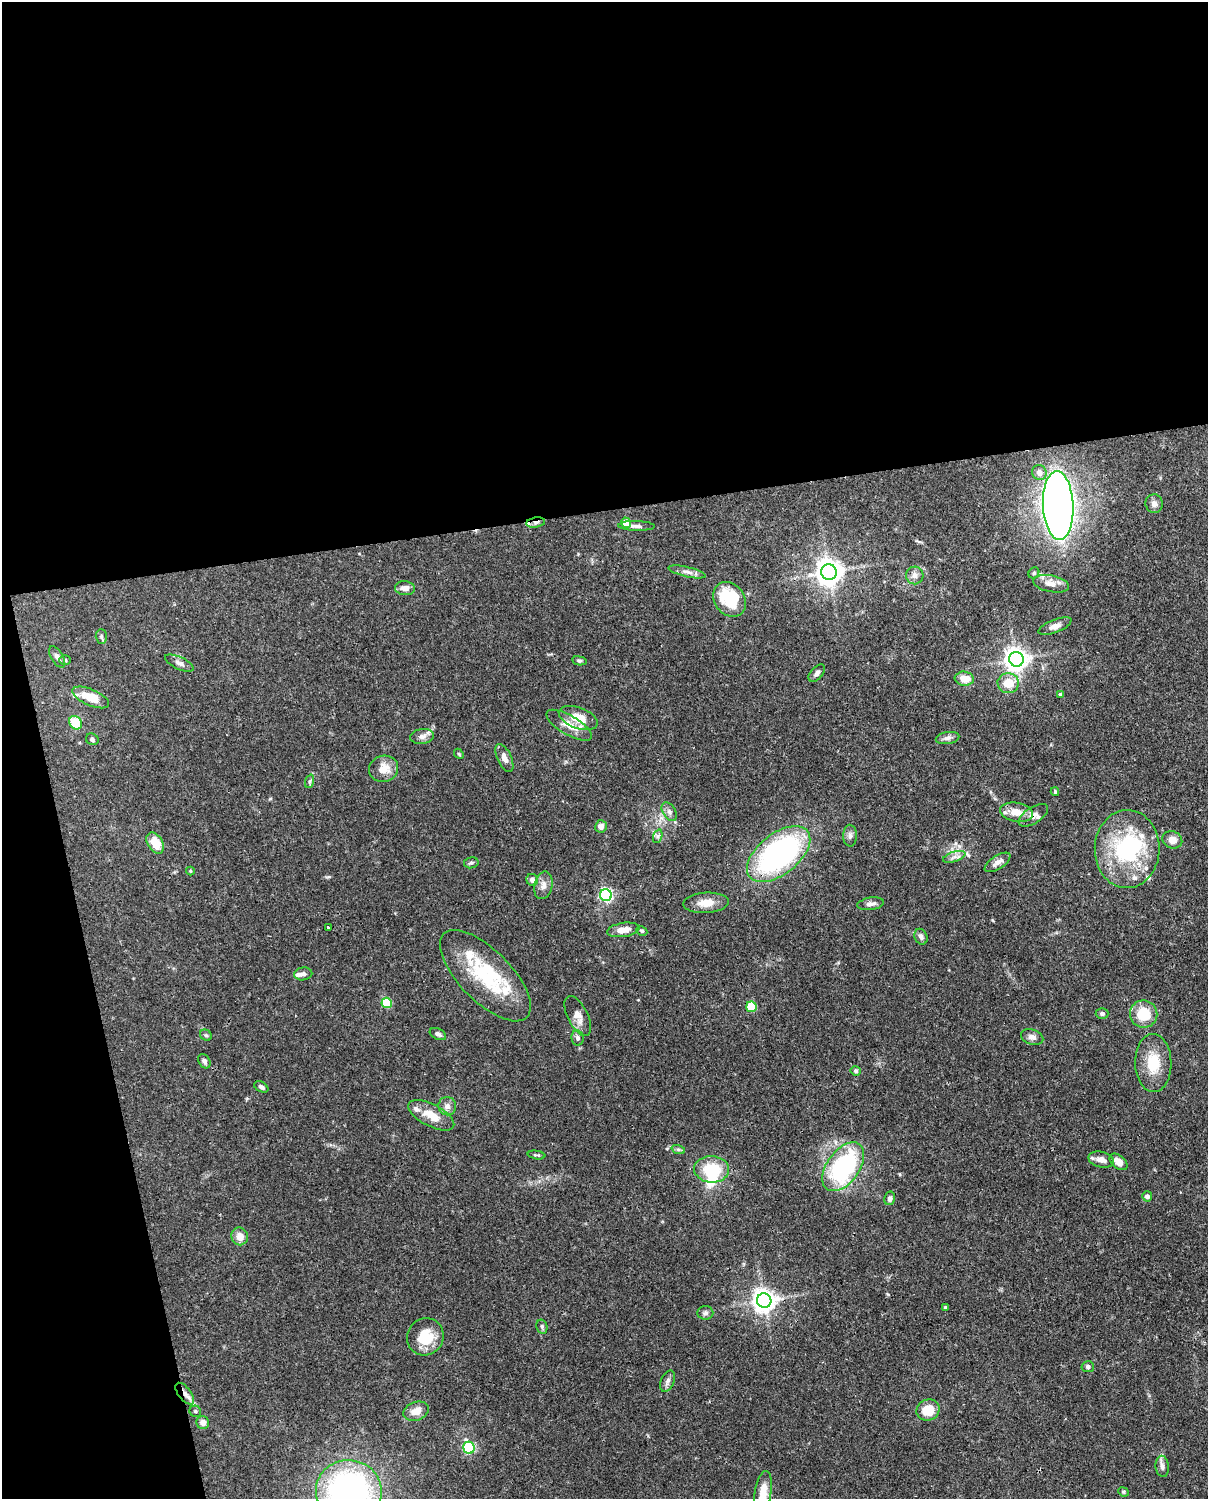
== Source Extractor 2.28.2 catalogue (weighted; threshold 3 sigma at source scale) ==
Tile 1 of 4 x 3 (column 1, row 1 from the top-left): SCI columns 90-1295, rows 3257-4753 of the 5012 x 4911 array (HDU 1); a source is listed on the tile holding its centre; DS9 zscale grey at full resolution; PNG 1210 x 1501 px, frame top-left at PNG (2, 2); each listed source drawn as its Kron ellipse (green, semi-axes under 4 px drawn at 4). Shown black and unused: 39% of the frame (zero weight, under 3 of 4 exposures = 7% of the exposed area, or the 3 px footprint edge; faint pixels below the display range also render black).
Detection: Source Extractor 2.28.2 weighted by HDU 2 'WHT'; one run over the whole footprint, this tile lists its part. Background 0.109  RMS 0.0042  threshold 0.0187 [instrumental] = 3 sigma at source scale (4.5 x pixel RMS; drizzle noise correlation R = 1.50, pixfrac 1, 0.05/0.05 arcsec/px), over >= 5 px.
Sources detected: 115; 3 inside a brighter object's white glare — neither listed nor drawn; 10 inside a brighter listed object's ellipse — not listed separately; the other 102 listed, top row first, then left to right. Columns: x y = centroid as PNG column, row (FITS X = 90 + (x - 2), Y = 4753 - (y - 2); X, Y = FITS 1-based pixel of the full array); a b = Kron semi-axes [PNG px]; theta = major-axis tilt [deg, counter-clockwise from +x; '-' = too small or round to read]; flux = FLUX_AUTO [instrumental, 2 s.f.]
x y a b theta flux
1039 472 7 7 - 3
1154 504 9 8 - 2
1058 505 34 15 -87 430
536 523 9 5 9 1.5
626 523 5 4 - 7.9
636 526 18 5 -1 1.8
687 572 19 5 -13 2.1
829 572 8 7 - 480
1034 573 6 5 - 0.7
915 575 9 8 - 1.8
1051 584 18 8 -11 3.6
405 588 10 7 -6 2.7
730 599 19 15 -53 21
1055 626 17 6 21 2.5
101 636 7 5 -89 0.82
57 657 12 6 -59 1.5
1016 659 7 7 - 330
65 660 6 5 - 0.82
579 661 7 4 -9 0.7
179 663 15 6 -25 1.9
817 673 10 6 49 1.4
964 679 9 7 -5 5.5
1008 683 10 10 - 6.8
1060 695 4 4 - 0.64
91 697 20 8 -24 8.3
578 718 20 10 -20 9.2
75 723 7 6 - 11
569 725 25 9 -30 6
422 736 12 7 7 2.2
947 738 12 6 10 1.5
92 739 6 5 - 0.88
459 754 5 4 - 0.5
504 758 15 7 -65 2.7
384 769 15 13 21 5.7
310 781 7 4 71 0.74
1055 792 4 3 - 0.56
669 812 10 6 -58 1.6
1016 812 17 9 -10 6.4
1033 815 17 8 32 2.8
601 826 6 6 - 2
658 836 7 4 71 1
850 836 11 6 -89 1.6
1172 840 10 8 -24 3.4
155 843 11 7 -58 7.7
1127 849 39 32 88 44
779 854 37 20 38 100
954 857 12 5 18 1.7
998 862 15 6 33 2.6
471 863 7 5 12 0.84
190 871 4 4 - 0.37
532 880 6 5 - 1.8
543 885 14 9 78 2.8
606 895 6 5 - 80
706 903 23 10 3 5.6
871 904 13 6 8 2
328 928 3 3 - 2.4
623 930 16 7 9 4.7
642 931 6 4 -27 0.63
921 937 8 6 -66 1.5
303 974 9 6 7 1.2
485 976 59 25 -45 33
387 1003 5 5 - 22
751 1007 5 5 - 21
1102 1014 6 5 - 0.97
1144 1014 13 13 - 11
578 1016 22 10 -63 3.7
438 1034 9 5 -26 1.4
206 1035 6 5 - 0.68
1032 1037 11 7 -17 2
578 1038 7 6 - 1.1
204 1061 7 5 -59 1.2
1153 1063 29 18 -89 12
856 1071 5 5 - 0.9
261 1087 8 5 -31 1.2
447 1106 9 9 - 2.2
431 1115 25 11 -28 6.9
678 1149 7 4 -19 0.8
536 1155 9 3 -8 0.67
1101 1160 13 8 -14 3.3
1119 1162 10 6 -40 3.8
843 1167 28 16 54 52
712 1169 17 13 -4 16
1147 1196 5 5 - 1.5
890 1198 7 5 79 1.2
240 1236 9 8 - 4
764 1301 7 7 - 340
945 1307 4 4 - 0.51
705 1313 8 7 - 1.3
542 1327 7 5 -76 0.87
425 1337 19 18 - 12
1088 1367 6 5 - 1.1
667 1381 11 6 66 1.6
185 1394 13 6 -52 2.5
928 1410 12 10 24 8.4
195 1411 6 5 - 0.83
416 1411 13 9 20 3.9
203 1423 6 6 - 2.5
469 1448 6 5 - 36
1162 1466 10 6 -84 1.6
349 1491 33 31 -7 130
763 1492 22 8 80 6.1
1123 1492 5 4 - 0.61
Overlapping masked pixels (flux is a lower limit): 3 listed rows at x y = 536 523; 1033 815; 185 1394
Isophote crosses this tile's border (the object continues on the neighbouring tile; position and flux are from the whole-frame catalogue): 2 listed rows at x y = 349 1491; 763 1492